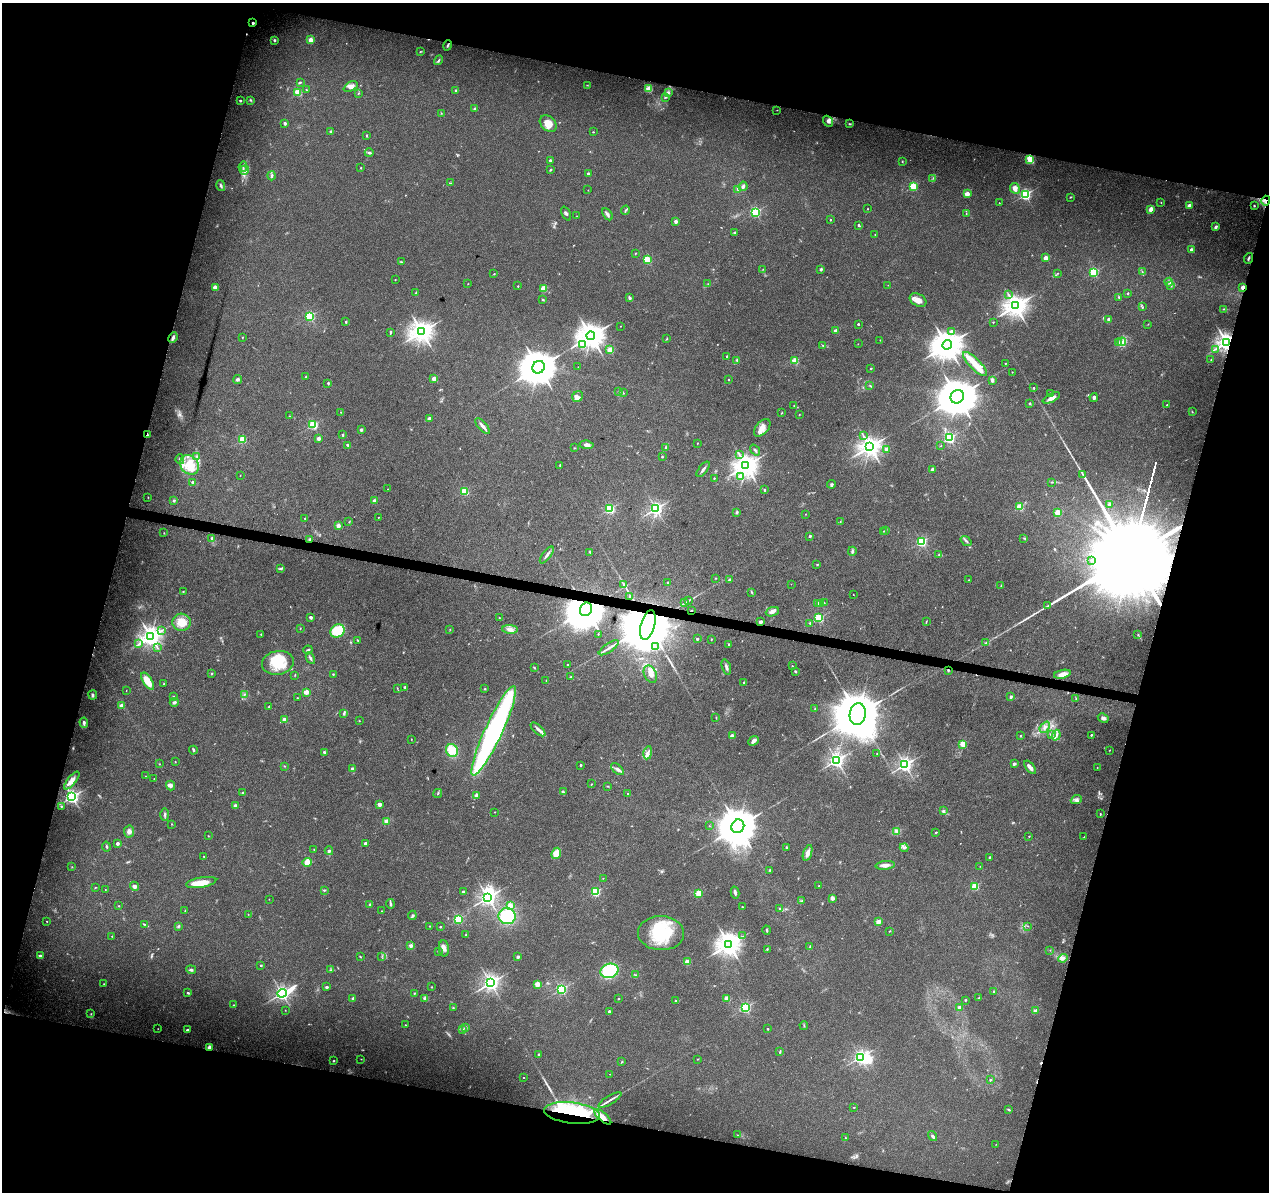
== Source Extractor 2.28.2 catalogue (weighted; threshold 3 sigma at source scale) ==
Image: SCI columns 7-5074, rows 284-5040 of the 5074 x 5261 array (HDU 1 of 3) = the unmasked area's bounding box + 8 px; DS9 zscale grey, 4 x 4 block average (1 PNG px = mean of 4 x 4 image px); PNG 1271 x 1194 px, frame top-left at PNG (2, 3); each listed source drawn as its Kron ellipse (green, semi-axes under 4 px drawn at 4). Shown black and unused: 31% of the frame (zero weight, under 3 of 6 exposures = <1% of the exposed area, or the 3 px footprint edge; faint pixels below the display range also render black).
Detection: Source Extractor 2.28.2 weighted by HDU 2 'WHT'. Background 0.0432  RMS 0.0035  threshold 0.0145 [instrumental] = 3 sigma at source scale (4.09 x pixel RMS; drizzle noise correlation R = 1.36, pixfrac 0.8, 0.0396/0.0396 arcsec/px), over >= 5 px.
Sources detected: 582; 9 too faint to see at this stretch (4 x 4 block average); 5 inside a brighter object's white glare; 7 cosmic-ray / hot-pixel residue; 2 long thin detections or spike segments (spike, bleed or trail) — neither listed nor drawn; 6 coinciding with a brighter row at this scale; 28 inside a brighter listed object's ellipse — not listed separately; of the other 525, all 500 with FLUX_AUTO >= 0.595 (the completeness limit of this list) listed and drawn (25 fainter detections not listed), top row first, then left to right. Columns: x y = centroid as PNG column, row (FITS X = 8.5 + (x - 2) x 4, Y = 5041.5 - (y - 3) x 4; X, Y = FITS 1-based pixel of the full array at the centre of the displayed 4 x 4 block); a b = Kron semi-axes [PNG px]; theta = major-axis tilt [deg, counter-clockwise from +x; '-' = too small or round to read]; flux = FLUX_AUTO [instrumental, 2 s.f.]
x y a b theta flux
253 23 2 2 - 13
274 40 2 2 - 5.5
310 40 2 2 - 42
448 45 5 2 - 2.4
420 52 3 2 - 1.2
439 60 5 2 - 2.7
300 82 3 2 - 2.1
587 85 2 2 - 0.94
351 86 8 4 27 8.6
649 89 2 2 - 120
306 90 2 2 - 1.2
456 90 2 2 - 3
298 92 2 2 - 110
358 93 2 2 - 1.1
668 93 3 2 - 5.1
665 97 4 2 - 1.4
240 100 2 2 - 4.2
250 100 3 2 - 1.9
475 109 2 2 - 10
777 110 2 2 - 0.61
441 113 2 2 - 0.91
828 121 6 4 -56 6.8
285 123 2 2 - 9.3
548 124 9 7 -42 22
850 124 3 2 - 1.8
331 132 2 2 - 11
593 132 3 2 - 0.95
367 135 3 2 - 1.8
369 153 4 3 - 3.5
1030 159 2 2 - 73
550 160 2 2 - 5.4
902 162 2 2 - 1
243 167 5 2 - 3.2
361 168 2 2 - 1.6
245 170 5 2 - 3.6
551 170 2 2 - 1.4
588 174 2 2 - 13
272 176 4 3 - 3.5
933 178 3 2 - 1.2
450 183 3 2 - 1
221 185 5 2 - 4.2
743 186 4 3 - 5
913 186 2 2 - 150
1015 188 6 4 -63 11
738 189 4 2 - 1.9
588 190 2 2 - 0.79
967 194 2 2 - 52
1025 194 2 2 - 390
1070 197 3 2 - 1.5
1266 201 5 2 - 4.4
1161 202 2 2 - 0.73
999 203 2 2 - 0.64
1189 206 2 2 - 38
1254 206 2 2 - 2.4
868 209 2 2 - 1.1
1151 209 3 2 - 35
625 210 4 2 - 2.7
755 212 2 2 - 300
966 213 3 2 - 1.1
566 214 7 2 -65 3.4
607 214 6 3 -57 5.2
577 216 2 2 - 0.84
830 220 2 2 - 2.3
676 221 2 2 - 19
859 225 2 2 - 4.7
1216 227 4 2 - 4.8
735 232 2 2 - 2.5
875 234 2 2 - 1.1
1192 250 4 3 - 6.3
635 253 3 2 - 1.2
1046 258 2 2 - 44
1248 258 5 2 - 3.3
647 260 2 2 - 130
401 262 3 2 - 1.8
763 269 2 2 - 0.87
821 269 2 2 - 4.2
1094 272 2 2 - 200
1142 272 4 2 - 1.9
1058 273 2 2 - 0.74
494 274 2 2 - 0.64
395 280 2 2 - 1.2
1169 282 4 2 - 2.8
468 284 2 2 - 0.68
708 284 2 2 - 1.4
888 285 2 2 - 0.8
518 286 2 2 - 2
1171 286 2 2 - 1.2
215 287 2 2 - 43
1243 287 2 2 - 31
543 288 2 2 - 87
416 293 2 2 - 1.4
1128 293 2 2 - 2.7
1008 294 2 2 - 0.82
1119 297 3 2 - 1.3
630 298 3 2 - 2.3
543 300 2 2 - 1.1
918 300 9 6 -31 16
1015 306 4 3 - 1900
1143 307 2 2 - 1
1223 309 2 2 - 0.79
310 316 2 2 - 270
1109 319 2 2 - 17
346 322 2 2 - 4.3
993 322 2 2 - 1.3
858 324 2 2 - 4.4
1148 324 2 2 - 0.67
620 326 2 2 - 0.72
836 331 2 2 - 30
951 331 2 2 - 11
390 332 4 2 - 2.6
422 332 4 3 - 1900
591 336 4 4 - 2800
242 337 2 2 - 1
173 338 5 2 - 6.8
667 339 3 2 - 1.3
880 340 2 2 - 0.73
1122 342 4 2 - 5
1226 342 3 2 - 1500
1118 343 3 3 - 3.9
858 344 2 2 - 0.81
583 345 4 3 - 4.4
947 345 5 4 - 4000
823 346 4 2 - 1.7
1215 349 2 2 - 1.5
610 350 2 2 - 80
727 356 2 2 - 2.7
737 360 4 2 - 2
1211 360 2 2 - 1
795 361 2 2 - 93
1005 363 2 2 - 1.6
975 364 16 5 -45 29
539 367 6 6 - 6800
578 367 2 2 - 0.68
871 368 2 2 - 3.1
1012 372 2 2 - 1.2
306 376 2 2 - 0.82
434 379 2 2 - 48
729 379 2 2 - 1.2
238 380 4 3 - 3.5
992 380 4 3 - 4.7
328 383 2 2 - 3
870 385 3 2 - 1.3
1034 388 2 2 - 3.3
619 392 2 2 - 0.62
623 393 2 2 - 0.8
1050 394 2 2 - 15
577 397 6 5 - 9.2
957 397 7 6 - 9000
1094 397 4 3 - 4.6
1051 398 9 3 26 12
1030 403 2 2 - 3.2
1167 405 2 2 - 3.6
794 406 2 2 - 0.77
341 412 2 2 - 0.61
1192 412 2 2 - 0.97
781 413 2 2 - 0.98
799 414 2 2 - 0.99
289 416 2 2 - 1.1
429 419 2 2 - 19
313 425 2 2 - 220
483 426 10 2 -48 9.5
762 428 10 6 48 17
361 430 2 2 - 10
147 435 3 2 - 6.5
342 435 2 2 - 3.7
863 436 2 2 - 0.99
318 438 2 2 - 19
949 438 2 2 - 350
243 439 2 2 - 140
697 443 2 2 - 1.4
348 445 4 2 - 2.7
587 445 7 4 -7 7.7
941 445 2 2 - 0.68
666 447 3 2 - 1.8
870 447 3 3 - 1600
574 448 3 2 - 1.1
887 449 2 2 - 28
755 450 6 2 -51 3.2
739 455 2 2 - 0.96
197 456 3 2 - 2.2
662 457 2 2 - 2.7
180 459 5 2 - 3.2
189 465 10 8 -51 35
560 465 3 2 - 1.1
746 465 4 3 - 2100
703 469 9 2 52 6.1
932 469 2 2 - 9.1
240 475 2 2 - 0.69
1083 475 3 2 - 1.6
740 476 2 2 - 15
714 478 2 2 - 2.3
193 482 2 2 - 11
1052 482 2 2 - 1.1
832 484 4 3 - 2.8
388 489 2 2 - 0.8
764 490 2 2 - 2
464 491 2 2 - 150
148 497 2 2 - 0.75
174 500 3 3 - 2.6
375 501 2 2 - 30
1110 504 2 2 - 16
1020 507 2 2 - 110
610 509 2 2 - 240
656 509 2 2 - 610
737 512 3 3 - 2.8
1058 512 2 2 - 74
805 514 2 2 - 0.66
378 517 2 2 - 0.84
305 518 2 2 - 1.1
349 522 2 2 - 1
840 522 3 2 - 1.2
338 525 2 2 - 29
886 530 3 2 - 1.6
883 531 2 2 - 0.74
164 533 2 2 - 1.1
810 536 2 2 - 7.7
212 538 2 2 - 8.3
1024 538 2 2 - 1
310 539 3 2 - 3.2
966 541 6 2 -38 2.7
921 542 2 2 - 280
852 551 4 2 - 4.2
590 553 4 2 - 1.3
547 555 10 2 52 6.5
939 555 4 2 - 2.4
1091 561 2 2 - 0.96
817 564 2 2 - 1.2
280 569 3 2 - 1.9
715 578 2 2 - 0.91
729 580 2 2 - 7.3
968 580 2 2 - 1
667 582 2 2 - 2.3
623 584 4 2 - 3.2
791 584 2 2 - 0.67
1001 586 2 2 - 0.68
183 592 2 2 - 2
752 592 3 2 - 1.3
853 594 2 2 - 0.64
629 596 2 2 - 2.2
689 600 2 2 - 0.75
685 603 2 2 - 1.4
817 603 2 2 - 13
824 603 2 2 - 1.3
821 604 3 2 - 2.5
1047 606 2 2 - 0.76
586 609 7 5 60 9300
691 610 2 2 - 3.6
772 612 7 4 19 6.9
311 617 2 2 - 14
499 618 2 2 - 0.93
819 618 2 2 - 200
181 622 9 8 - 29
760 622 2 2 - 20
926 622 3 2 - 1.2
810 623 2 2 - 2.6
648 625 15 7 74 28000
300 628 2 2 - 1
450 629 2 2 - 0.71
510 629 8 4 -3 9.1
162 630 2 2 - 1.1
337 631 7 6 - 61
261 634 2 2 - 1.2
598 634 2 2 - 0.71
1138 635 2 2 - 1.1
151 637 3 3 - 1700
697 639 2 2 - 6.7
711 639 2 2 - 0.92
358 641 2 2 - 1.4
986 642 3 2 - 1.7
139 644 3 2 - 1.8
729 645 3 2 - 1.2
157 647 2 2 - 0.96
656 647 4 3 - 4.5
609 648 11 2 34 6.5
308 650 5 2 - 2.7
310 658 6 3 -62 3.6
278 663 16 12 11 58
568 665 2 2 - 6.3
792 666 2 2 - 0.97
726 667 8 3 -72 5.6
534 668 3 2 - 1.8
948 670 3 2 - 1.8
795 671 4 2 - 2
212 673 3 2 - 1.7
333 674 2 2 - 1.9
650 674 9 6 -63 14
1062 674 8 4 12 15
295 675 3 2 - 0.94
571 677 4 2 - 2
148 681 10 4 -57 30
546 681 2 2 - 1
744 682 2 2 - 1.1
164 684 2 2 - 2.9
405 687 2 2 - 2.9
397 688 2 2 - 0.9
485 689 3 2 - 1.4
126 691 2 2 - 0.73
306 692 2 2 - 44
244 694 3 2 - 1.5
93 695 4 3 - 3.5
173 696 2 2 - 1.2
1011 697 2 2 - 10
297 698 2 2 - 0.94
1076 699 3 2 - 1.7
174 702 4 3 - 4.1
122 706 2 2 - 38
269 707 2 2 - 1.6
815 708 2 2 - 0.84
344 713 4 2 - 2.6
858 714 11 8 79 19000
716 718 2 2 - 0.95
1103 718 5 4 - 5.1
285 720 4 3 - 9.8
359 721 2 2 - 0.81
84 723 5 2 - 5.5
1045 727 6 4 50 8.7
538 729 9 3 -41 7.4
494 731 49 8 65 540
1051 735 3 3 - 3.5
1056 735 5 3 - 6.6
1091 735 2 2 - 3.5
732 736 2 2 - 29
1021 736 2 2 - 3.3
411 739 2 2 - 0.94
754 741 6 3 41 9.1
963 744 2 2 - 61
193 750 4 2 - 3.8
452 750 6 6 - 31
1109 750 2 2 - 0.71
324 752 3 2 - 2.5
648 753 6 3 79 7.1
877 754 2 2 - 1.4
836 760 3 2 - 790
175 761 2 2 - 0.81
159 764 2 2 - 0.79
1014 764 3 2 - 3.3
581 765 2 2 - 5.1
905 765 3 2 - 730
284 766 3 2 - 1.1
1030 767 8 2 -51 13
352 768 2 2 - 5.6
1097 768 2 2 - 0.99
617 769 7 3 -42 6.4
146 776 2 2 - 0.66
154 779 2 2 - 0.85
72 780 11 4 52 14
591 784 2 2 - 1.4
170 786 5 3 - 6.7
607 786 3 2 - 1
563 792 3 2 - 2.5
243 793 3 2 - 2.9
438 793 5 2 - 2
627 794 2 2 - 0.79
476 795 3 3 - 5.4
72 797 3 2 - 780
1076 800 5 3 - 4.9
379 804 2 2 - 24
61 806 2 2 - 2.3
235 806 3 2 - 7.6
943 811 3 2 - 3.1
495 812 2 2 - 0.62
1100 814 3 2 - 1.4
165 815 6 2 -88 3.7
386 821 3 3 - 6.6
171 824 2 2 - 1
709 826 2 2 - 0.83
738 826 7 6 - 8600
129 831 6 5 - 7.9
897 831 3 2 - 2.2
936 832 2 2 - 3.7
208 836 2 2 - 1
1029 836 2 2 - 1.5
1084 837 2 2 - 0.74
117 843 2 2 - 13
365 843 2 2 - 15
106 847 5 2 - 2
786 847 2 2 - 1.5
904 848 4 3 - 4.1
314 849 2 2 - 0.71
329 851 4 3 - 3.7
556 853 6 4 67 19
808 853 8 4 71 13
204 856 3 2 - 1.2
989 857 3 2 - 1.8
307 862 5 4 - 19
885 865 9 4 6 10
980 866 2 2 - 0.74
72 867 2 2 - 0.7
770 870 2 2 - 1.7
603 878 2 2 - 0.76
201 882 15 5 10 34
134 886 5 3 - 5.3
819 886 2 2 - 2.3
975 886 2 2 - 130
95 888 2 2 - 0.91
105 890 2 2 - 0.68
324 890 3 2 - 1.8
463 891 3 2 - 2.4
595 892 2 2 - 190
735 892 6 2 -76 6.3
699 893 2 2 - 97
488 897 4 3 - 900
832 898 4 3 - 6.3
269 899 2 2 - 0.63
801 901 2 2 - 1.3
390 904 5 2 - 2.8
370 905 3 2 - 1.5
510 905 4 4 - 9.6
119 906 2 2 - 1
742 907 2 2 - 1.4
780 909 3 2 - 2.2
185 910 2 2 - 0.77
382 911 2 2 - 0.81
248 914 2 2 - 0.62
412 915 5 2 - 2.1
507 916 8 8 - 83
458 919 2 2 - 240
47 921 2 2 - 1.2
878 922 2 2 - 43
144 924 2 2 - 1.3
430 926 2 2 - 1.1
1028 926 2 2 - 0.74
178 927 3 2 - 1.7
440 927 2 2 - 2.6
767 930 4 2 - 2
890 931 3 2 - 1.2
661 933 23 17 -2 100
466 935 2 2 - 1.6
112 936 2 2 - 1.1
743 936 2 2 - 0.68
729 944 4 3 - 2100
411 946 2 2 - 23
810 946 2 2 - 1
444 948 8 5 -85 9.4
767 949 2 2 - 1.4
1050 950 2 2 - 0.61
438 951 2 2 - 0.93
40 956 2 2 - 19
382 956 2 2 - 0.77
360 957 3 2 - 1.3
518 957 2 2 - 13
1063 958 5 3 - 4.6
687 962 2 2 - 50
261 965 2 2 - 3
191 970 5 3 - 3.2
331 970 2 2 - 1.2
609 971 9 7 14 140
636 975 3 2 - 1.9
491 983 3 3 - 920
104 984 2 2 - 1
537 984 2 2 - 64
327 987 2 2 - 8.8
432 987 2 2 - 0.94
561 989 2 2 - 350
994 991 2 2 - 3.6
188 993 2 2 - 2.9
282 993 5 2 - 780
414 993 2 2 - 1.4
424 998 4 3 - 4.2
618 998 2 2 - 2.8
727 998 2 2 - 52
979 998 2 2 - 0.84
352 999 4 2 - 2.6
965 1000 2 2 - 1.8
675 1001 2 2 - 3.6
234 1005 2 2 - 0.97
959 1007 2 2 - 7.9
453 1008 3 2 - 1.4
745 1008 2 2 - 320
285 1010 2 2 - 0.68
609 1011 2 2 - 10
1035 1011 2 2 - 33
91 1014 2 2 - 1.2
405 1025 2 2 - 1.4
804 1025 4 2 - 1.6
466 1028 3 3 - 3.7
158 1029 2 2 - 0.6
462 1029 3 2 - 1.9
768 1029 2 2 - 3.4
187 1030 2 2 - 8.5
209 1047 4 3 - 5
780 1052 3 2 - 1.5
538 1054 2 2 - 2.6
860 1057 3 2 - 550
361 1059 2 2 - 0.78
698 1059 2 2 - 0.92
334 1061 2 2 - 1.7
622 1062 4 2 - 1.1
610 1074 2 2 - 0.65
523 1078 2 2 - 0.95
990 1080 2 2 - 3.1
610 1100 13 2 31 7.6
854 1107 2 2 - 0.95
1009 1110 3 2 - 2
572 1113 28 10 -7 220
603 1117 11 4 -41 23
737 1135 2 2 - 0.87
932 1136 5 2 - 3.7
846 1138 3 2 - 0.94
996 1144 3 2 - 0.66
Overlapping masked pixels (flux is a lower limit): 12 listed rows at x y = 1266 201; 1243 287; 1226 342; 147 435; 310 539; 586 609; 691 610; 648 625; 948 670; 209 1047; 572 1113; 603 1117
Diffuse or blended objects may show on this block-average render without a row.